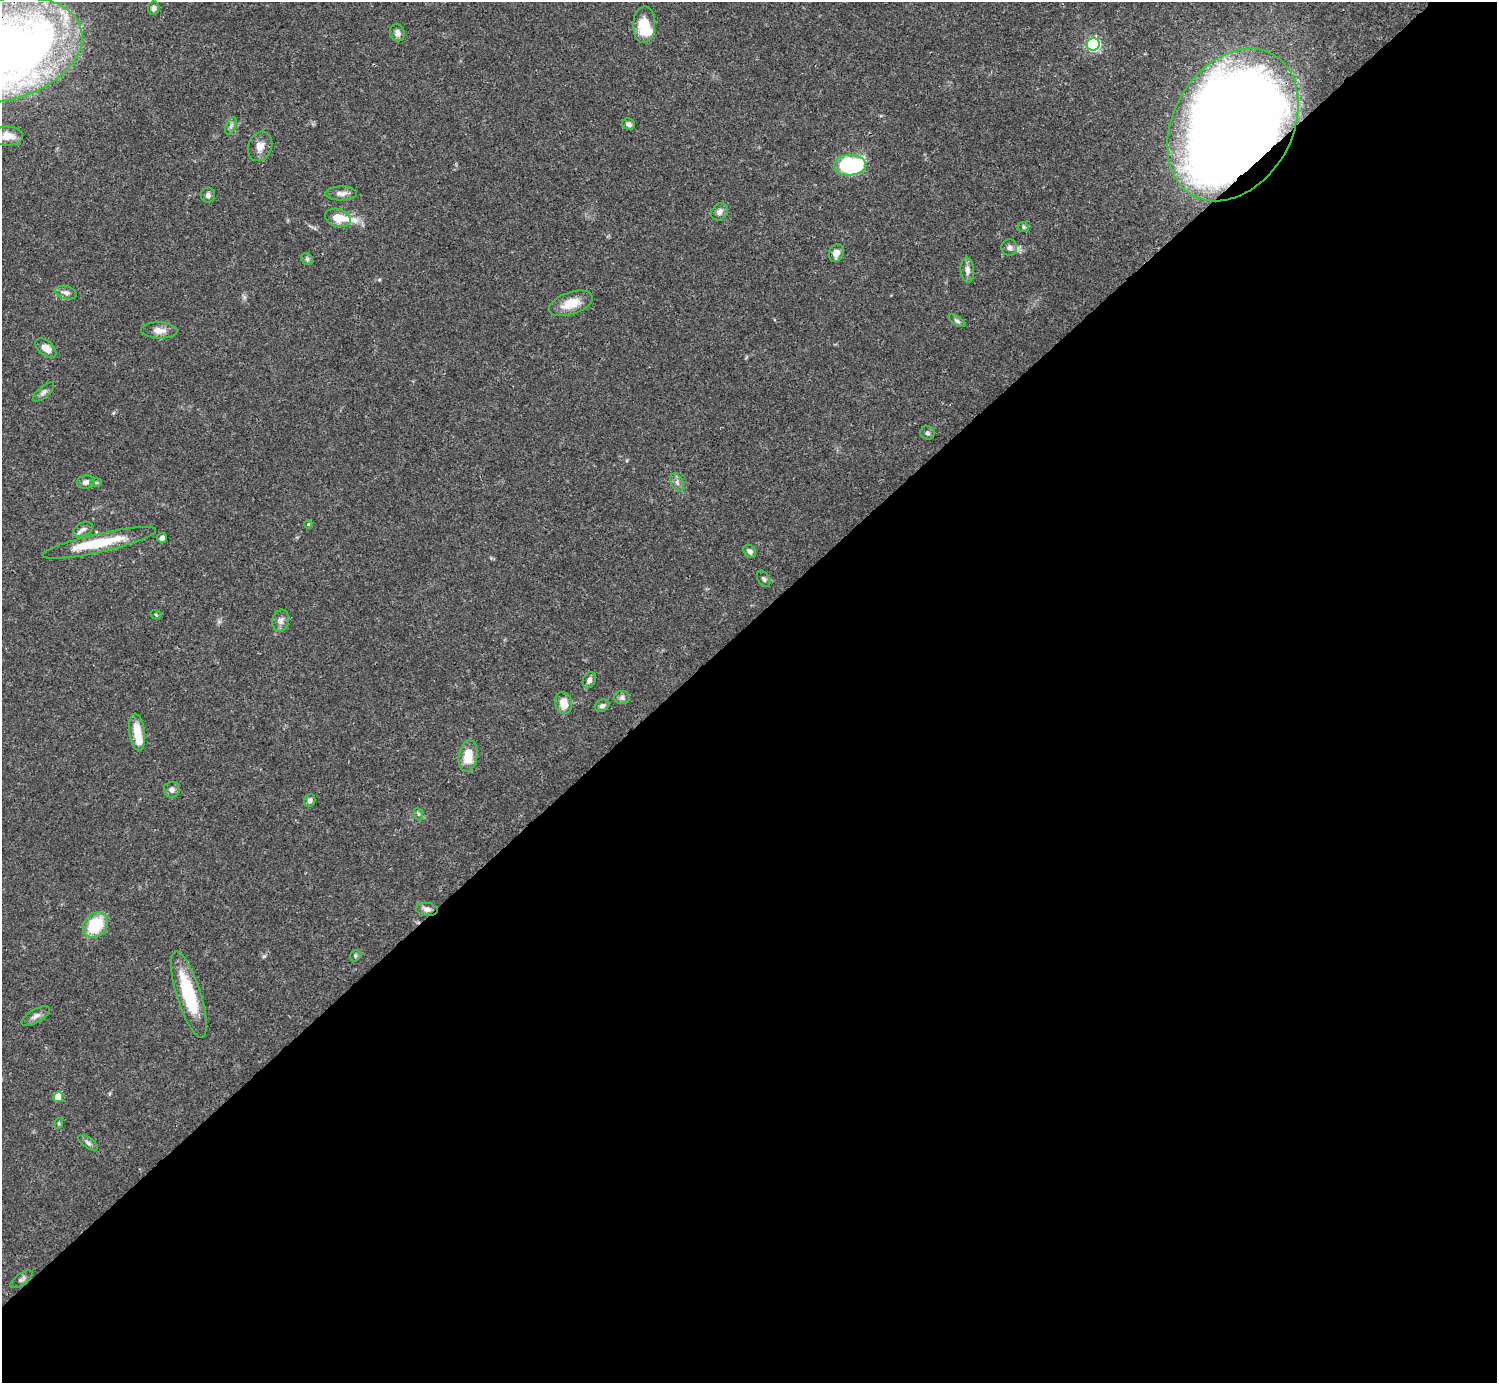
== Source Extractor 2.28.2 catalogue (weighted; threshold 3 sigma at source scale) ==
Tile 15 of 4 x 4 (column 3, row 4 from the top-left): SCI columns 2990-4484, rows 158-1538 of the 5982 x 5981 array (HDU 1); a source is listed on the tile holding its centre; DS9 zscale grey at full resolution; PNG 1499 x 1385 px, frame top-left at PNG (2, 2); each listed source drawn as its Kron ellipse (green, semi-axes under 4 px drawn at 4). Shown black and unused: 55% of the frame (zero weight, under 3 of 4 exposures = <1% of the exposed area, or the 3 px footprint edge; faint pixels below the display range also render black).
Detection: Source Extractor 2.28.2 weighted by HDU 2 'WHT'; one run over the whole footprint, this tile lists its part. Background 0.0412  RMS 0.0027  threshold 0.012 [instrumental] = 3 sigma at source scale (4.5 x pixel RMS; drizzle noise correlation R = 1.50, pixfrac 1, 0.05/0.05 arcsec/px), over >= 5 px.
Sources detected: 61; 2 inside a brighter object's white glare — neither listed nor drawn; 3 inside a brighter listed object's ellipse — not listed separately; the other 56 listed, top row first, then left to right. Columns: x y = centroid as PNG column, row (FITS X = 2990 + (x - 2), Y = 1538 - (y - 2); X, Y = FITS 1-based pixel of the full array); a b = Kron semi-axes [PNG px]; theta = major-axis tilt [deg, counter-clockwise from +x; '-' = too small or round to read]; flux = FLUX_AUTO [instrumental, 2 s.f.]
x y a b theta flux
154 8 7 5 81 0.99
644 25 18 11 87 6.9
397 33 9 7 -69 1.1
1093 44 6 6 - 52
5 50 79 50 16 290
628 124 6 5 - 0.86
1233 125 81 59 60 510
231 126 9 4 67 0.7
7 136 16 9 -1 3
260 146 15 11 67 2.4
850 165 16 10 2 27
341 193 16 7 1 1.5
208 195 7 7 - 0.86
720 212 9 7 48 1.3
338 218 13 9 -16 4.1
1023 227 6 4 -24 0.47
1009 247 8 8 - 0.94
836 253 9 7 67 1.8
307 259 6 5 - 0.5
967 270 12 7 -85 1.3
66 293 11 6 -15 1.1
571 303 23 11 18 4.9
957 321 9 4 -34 0.62
159 330 18 8 -2 2.2
46 348 12 7 -41 2.5
43 392 13 5 41 0.89
927 433 7 7 - 0.67
86 482 9 6 10 1.2
677 482 9 6 -63 0.96
96 483 6 4 -1 0.34
308 524 4 3 - 0.28
83 529 10 6 25 0.99
162 538 5 5 - 0.92
99 543 58 9 13 11
750 551 7 5 -50 0.8
764 579 9 5 -57 0.64
156 615 5 3 - 0.25
281 621 11 8 78 1.3
589 680 8 6 65 1.1
622 697 7 6 - 0.84
564 703 11 8 -77 3.8
602 706 8 5 25 0.67
137 732 18 8 -82 4.9
468 756 16 9 81 4.9
172 790 8 7 - 1.1
310 800 6 5 - 0.95
418 814 7 4 -71 0.44
427 909 11 6 -9 1.2
95 925 14 11 46 11
355 956 6 4 47 0.39
189 994 45 12 -72 15
36 1016 16 6 30 1.3
58 1097 5 5 - 6.3
59 1123 5 3 - 0.3
88 1143 11 5 -35 0.77
22 1279 13 5 36 0.8
Overlapping masked pixels (flux is a lower limit): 2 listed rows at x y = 5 50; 1233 125
Isophote crosses this tile's border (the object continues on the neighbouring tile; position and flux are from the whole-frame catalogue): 2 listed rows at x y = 5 50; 7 136